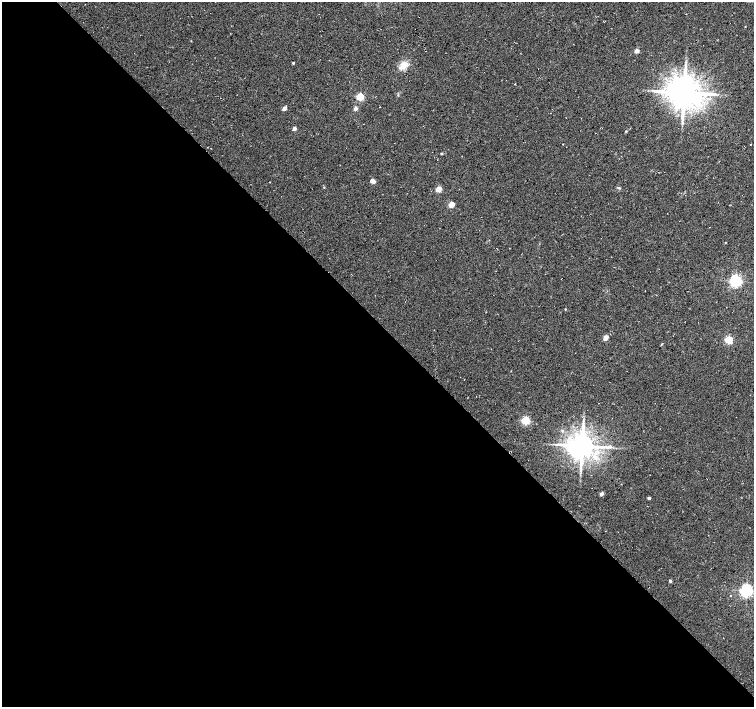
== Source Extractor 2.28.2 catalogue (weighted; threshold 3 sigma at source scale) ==
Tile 9 of 4 x 4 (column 1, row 3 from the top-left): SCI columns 1-1504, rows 1562-2970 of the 6024 x 6004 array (HDU 1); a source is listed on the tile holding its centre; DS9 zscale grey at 2 x 2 block average (1 PNG px = mean of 2 x 2 image px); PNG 756 x 709 px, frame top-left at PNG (2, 2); no overlay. Shown black and unused: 54% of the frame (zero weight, under 3 of 4 exposures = <1% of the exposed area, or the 3 px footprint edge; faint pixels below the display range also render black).
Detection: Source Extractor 2.28.2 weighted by HDU 2 'WHT'; one run over the whole footprint, this tile lists its part. Background 0.0373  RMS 0.0091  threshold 0.0409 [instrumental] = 3 sigma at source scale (4.5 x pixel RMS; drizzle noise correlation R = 1.50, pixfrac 1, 0.0396/0.0396 arcsec/px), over >= 5 px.
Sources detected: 27; all 27 listed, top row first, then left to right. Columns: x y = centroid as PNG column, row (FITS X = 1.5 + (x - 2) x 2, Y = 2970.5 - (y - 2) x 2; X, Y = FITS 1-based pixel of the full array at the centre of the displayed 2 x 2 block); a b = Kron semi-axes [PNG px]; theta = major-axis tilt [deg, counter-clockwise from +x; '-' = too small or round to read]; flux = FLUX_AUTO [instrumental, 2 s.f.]
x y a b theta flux
745 26 3 2 - 0.95
636 51 2 2 - 21
293 63 3 2 - 3
404 65 9 7 37 23
684 93 9 8 - 4100
360 97 3 3 - 110
284 108 3 2 - 22
355 108 2 2 - 15
294 129 2 2 - 14
626 131 3 2 - 1.6
441 153 2 2 - 3.1
372 181 4 2 - 23
324 187 3 2 - 1.3
618 188 6 2 -19 2.2
439 189 3 3 - 47
451 205 3 3 - 49
725 242 2 2 - 1.1
736 281 3 3 - 450
565 309 2 2 - 1.5
606 338 3 2 - 33
729 340 3 3 - 130
525 421 3 3 - 160
582 446 7 6 - 3200
601 494 2 2 - 13
649 498 3 3 - 2.8
670 581 2 2 - 5.3
746 591 4 3 - 510